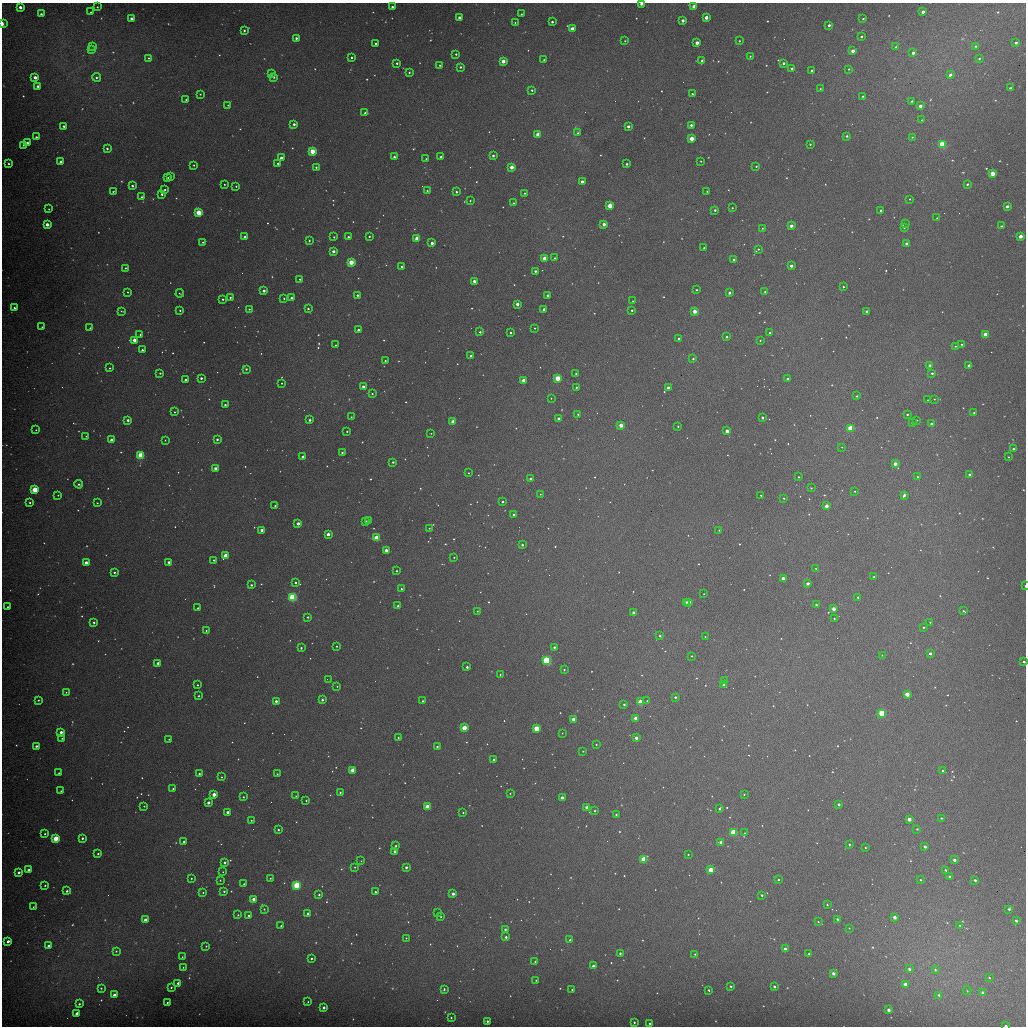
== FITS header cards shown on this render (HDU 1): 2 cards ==
NAXIS1  =                 2048 / length of original image axis
NAXIS2  =                 2048 / length of original image axis

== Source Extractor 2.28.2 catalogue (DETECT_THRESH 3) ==
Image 2048 x 2048 px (HDU 1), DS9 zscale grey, zoomed out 1/2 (1 PNG px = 2 x 2 image px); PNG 1028 x 1028 px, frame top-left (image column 1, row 2047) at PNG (2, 3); each listed source drawn as its Kron ellipse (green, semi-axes under 4 px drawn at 4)
Background 1050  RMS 19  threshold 57.2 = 3 sigma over >= 5 px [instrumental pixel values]
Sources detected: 1552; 133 cannot appear on this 1/2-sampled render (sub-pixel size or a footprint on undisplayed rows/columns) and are neither listed nor drawn; of the other 1419, the 500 brightest by FLUX_AUTO listed and drawn (919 fainter detections omitted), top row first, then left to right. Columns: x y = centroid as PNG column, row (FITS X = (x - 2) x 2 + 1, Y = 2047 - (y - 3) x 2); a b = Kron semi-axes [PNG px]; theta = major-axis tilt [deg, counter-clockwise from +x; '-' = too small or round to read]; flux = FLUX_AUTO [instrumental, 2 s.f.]
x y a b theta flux
641 4 2 2 - 29000
694 6 3 3 - 81000
20 7 3 2 - 30000
97 7 2 2 - 4400
392 7 2 2 - 17000
91 12 2 2 - 4800
923 12 3 2 - 24000
41 14 3 2 - 9600
521 14 2 2 - 4100
459 17 2 2 - 22000
706 17 3 2 - 48000
132 19 3 3 - 30000
863 19 2 2 - 6600
683 20 2 2 - 29000
552 22 2 2 - 13000
515 23 2 2 - 5300
2 24 3 2 - 22000
829 25 2 2 - 14000
572 29 3 2 - 94000
244 30 2 2 - 11000
861 36 3 2 - 6900
296 38 2 2 - 12000
625 41 2 2 - 3700
739 41 2 2 - 4500
376 43 2 2 - 7000
697 43 3 2 - 43000
1016 43 3 3 - 11000
976 46 4 3 - 6300
93 47 4 3 - 4000
896 47 3 2 - 6100
92 49 4 3 - 4500
853 51 3 2 - 44000
913 53 3 2 - 23000
456 54 2 2 - 9100
750 56 3 2 - 4400
351 57 2 2 - 9300
149 58 2 2 - 5400
979 59 3 2 - 6100
544 60 2 2 - 4200
503 61 2 2 - 65000
702 61 2 2 - 9700
397 63 2 2 - 10000
783 63 3 2 - 16000
440 65 2 2 - 5100
460 67 2 2 - 9200
792 68 2 2 - 15000
849 69 2 2 - 4500
812 71 2 2 - 6700
409 72 2 2 - 8700
271 74 2 2 - 29000
950 75 3 3 - 15000
35 77 3 2 - 35000
97 77 4 3 - 9100
274 77 3 2 - 6600
38 86 3 2 - 18000
1010 88 3 2 - 7400
820 89 2 2 - 3800
532 90 2 2 - 9000
200 94 2 2 - 5100
692 94 2 2 - 8700
863 96 2 2 - 4900
186 100 2 2 - 8200
912 101 3 2 - 6600
228 105 2 2 - 3800
920 106 3 2 - 35000
365 113 2 2 - 14000
922 120 3 2 - 3700
294 124 2 2 - 19000
691 125 2 2 - 19000
64 126 2 2 - 17000
628 126 2 2 - 25000
578 133 3 3 - 9100
538 135 2 2 - 86000
847 136 4 3 - 10000
36 137 2 2 - 7200
912 137 2 2 - 4400
692 139 3 3 - 100000
27 143 3 2 - 35000
810 144 2 2 - 6600
942 144 3 3 - 240000
23 145 3 3 - 5600
107 148 2 2 - 9600
312 151 3 3 - 180000
493 156 2 2 - 16000
394 157 2 2 - 17000
441 157 2 2 - 13000
281 158 2 2 - 38000
426 159 2 2 - 4200
701 161 2 2 - 5000
61 162 2 2 - 38000
278 163 2 2 - 11000
9 164 2 2 - 6500
627 164 2 2 - 14000
194 165 2 2 - 4000
756 166 2 2 - 5700
316 167 2 2 - 7700
512 167 2 2 - 74000
992 173 3 3 - 96000
170 176 2 2 - 5500
168 177 2 2 - 6400
582 182 2 2 - 43000
224 184 2 2 - 4200
967 184 3 2 - 8500
132 186 2 2 - 12000
236 186 2 2 - 5800
165 190 2 2 - 8000
113 191 3 2 - 5200
427 191 2 2 - 7400
707 191 2 2 - 6100
456 192 2 2 - 9800
525 193 2 2 - 5300
162 194 2 2 - 9200
142 197 2 2 - 11000
910 199 2 2 - 4400
470 201 2 2 - 4100
514 203 2 2 - 5400
610 206 3 2 - 120000
1007 206 3 2 - 19000
732 208 2 2 - 5100
49 209 2 2 - 3800
715 210 2 2 - 14000
881 210 2 2 - 17000
199 212 3 3 - 210000
937 218 2 2 - 5700
47 224 3 2 - 50000
604 224 2 2 - 47000
906 224 2 2 - 4100
791 226 2 2 - 36000
1001 226 2 2 - 8200
904 227 3 2 - 8500
762 228 2 2 - 3800
369 236 2 2 - 6600
1020 236 3 2 - 43000
245 237 2 2 - 15000
334 237 2 2 - 6300
348 237 2 2 - 13000
417 239 2 2 - 110000
309 240 2 2 - 6300
203 242 2 2 - 4400
432 243 2 2 - 32000
907 243 2 2 - 24000
704 248 2 2 - 6100
758 249 2 2 - 5300
333 251 2 2 - 33000
544 258 2 2 - 81000
555 258 2 2 - 6300
734 259 2 2 - 10000
351 262 3 3 - 160000
791 266 2 2 - 33000
401 267 2 2 - 6300
125 268 2 2 - 6900
535 271 2 2 - 15000
300 279 2 2 - 7000
474 281 2 2 - 33000
843 287 2 2 - 7300
697 290 2 2 - 5500
264 291 2 2 - 25000
128 292 2 2 - 4700
765 292 2 2 - 6200
180 293 4 2 - 4300
729 293 2 2 - 19000
357 295 2 2 - 13000
548 295 2 2 - 27000
230 297 2 2 - 8100
284 298 2 2 - 5300
291 298 2 2 - 18000
223 299 2 2 - 8400
633 301 2 2 - 4000
517 304 2 2 - 40000
14 308 2 2 - 10000
249 309 2 2 - 6700
308 309 2 2 - 9700
544 309 2 2 - 32000
180 310 2 2 - 6200
632 310 2 2 - 9100
122 311 4 2 - 4400
695 311 2 2 - 85000
867 311 2 2 - 12000
42 327 2 2 - 5000
90 328 2 2 - 4900
535 328 2 2 - 5600
358 330 2 2 - 24000
480 332 2 2 - 9700
511 333 2 2 - 7600
770 333 2 2 - 8800
140 334 2 2 - 4700
985 334 3 2 - 60000
727 337 2 2 - 8400
678 338 2 2 - 9600
134 340 2 2 - 63000
760 340 2 2 - 6400
962 344 3 2 - 6400
336 345 2 2 - 4300
955 346 4 3 - 6300
142 350 2 2 - 14000
471 356 2 2 - 14000
693 359 2 2 - 9700
385 361 2 2 - 6400
930 365 2 2 - 14000
969 365 4 2 - 12000
110 368 2 2 - 5600
246 369 2 2 - 11000
160 373 2 2 - 6900
932 373 2 2 - 10000
576 374 2 2 - 8000
201 378 2 2 - 13000
558 378 3 3 - 200000
787 378 2 2 - 12000
186 380 2 2 - 21000
523 380 3 2 - 48000
282 383 2 2 - 4800
363 386 2 2 - 22000
576 387 2 2 - 7500
668 387 2 2 - 21000
372 394 2 2 - 7000
857 396 2 2 - 6800
551 398 2 2 - 3900
934 399 2 2 - 4000
928 400 2 2 - 4700
225 405 2 2 - 11000
174 412 2 2 - 4500
974 413 2 2 - 4400
578 414 2 2 - 6100
907 414 2 2 - 10000
351 417 2 2 - 6600
763 418 2 2 - 16000
559 419 2 2 - 31000
128 420 2 2 - 20000
310 420 2 2 - 16000
916 420 2 2 - 8200
453 421 2 2 - 89000
912 423 2 2 - 4800
932 424 2 2 - 27000
621 425 2 2 - 77000
678 426 2 2 - 6300
850 428 3 3 - 220000
36 430 2 2 - 4400
347 431 2 2 - 4900
727 431 2 2 - 54000
431 433 2 2 - 4000
86 436 2 2 - 4000
217 439 2 2 - 14000
112 440 2 2 - 65000
165 440 2 2 - 3700
842 447 2 2 - 3800
1013 449 2 2 - 13000
342 452 2 2 - 9800
141 455 3 3 - 350000
303 457 2 2 - 41000
1008 457 3 2 - 3800
393 462 2 2 - 9700
895 464 2 2 - 55000
215 468 2 2 - 38000
468 473 2 2 - 4300
969 474 2 2 - 14000
798 477 2 2 - 6800
917 477 2 2 - 4700
530 478 2 2 - 13000
79 484 4 3 - 8400
811 488 3 2 - 3600
35 490 3 3 - 230000
855 491 2 2 - 4100
540 494 3 3 - 4100
58 495 2 2 - 4600
761 495 2 2 - 5600
904 495 3 2 - 19000
784 498 2 2 - 7200
502 502 2 2 - 11000
30 503 2 2 - 6200
97 503 2 2 - 4400
275 506 2 2 - 4300
826 506 2 2 - 52000
514 515 2 2 - 22000
365 521 2 2 - 24000
368 521 2 2 - 12000
298 523 2 2 - 38000
429 528 2 2 - 4900
262 530 2 2 - 38000
719 530 2 2 - 4400
328 534 3 2 - 36000
376 538 3 3 - 170000
522 545 2 2 - 14000
386 550 2 2 - 42000
226 555 2 2 - 110000
454 557 2 2 - 4900
214 560 2 2 - 8200
86 562 2 2 - 39000
169 562 2 2 - 20000
816 568 2 2 - 7800
397 571 2 2 - 7600
114 572 2 2 - 9200
874 577 2 2 - 8200
783 579 2 2 - 62000
295 583 2 2 - 11000
808 583 2 2 - 35000
251 585 2 2 - 11000
1025 586 2 1 - 5700
401 589 2 2 - 8000
704 594 2 2 - 4300
293 597 3 3 - 620000
858 597 2 2 - 13000
686 602 2 2 - 9800
689 602 3 3 - 46000
816 605 2 2 - 10000
398 606 2 2 - 23000
8 607 2 2 - 4600
198 608 2 2 - 8500
834 609 2 2 - 56000
477 611 2 2 - 4000
963 611 3 2 - 5500
634 613 2 2 - 50000
308 617 2 2 - 9300
834 619 2 2 - 5300
94 622 2 2 - 12000
930 622 2 2 - 4100
923 627 2 2 - 8200
206 630 2 2 - 5500
660 636 3 2 - 6800
705 637 2 2 - 4100
337 646 2 2 - 4200
554 647 2 2 - 16000
301 648 2 2 - 8100
930 653 2 2 - 19000
882 655 2 2 - 3700
692 656 2 2 - 5000
547 660 3 3 - 680000
1024 662 3 2 - 10000
158 663 2 2 - 20000
467 667 2 2 - 15000
564 670 2 2 - 7800
500 674 2 2 - 3700
329 679 3 1 - 4200
724 681 2 2 - 4600
197 685 2 2 - 6100
724 685 3 2 - 19000
337 686 2 2 - 4800
66 692 2 2 - 4000
907 694 3 2 - 83000
198 696 2 2 - 4800
675 697 2 2 - 13000
38 700 2 2 - 4900
322 700 2 2 - 14000
276 701 2 2 - 22000
423 701 2 2 - 5200
647 701 2 2 - 3800
640 702 3 2 - 140000
624 705 2 2 - 13000
882 713 3 3 - 340000
635 718 2 2 - 33000
573 719 2 2 - 51000
464 728 3 3 - 150000
536 729 3 3 - 220000
61 732 2 2 - 26000
562 733 2 2 - 3600
398 737 2 2 - 7500
62 738 3 2 - 4300
636 738 2 2 - 39000
169 739 2 2 - 4800
596 744 2 2 - 4100
36 746 2 2 - 15000
437 747 2 2 - 11000
583 751 2 2 - 4500
494 760 2 2 - 21000
353 770 3 3 - 150000
942 770 2 2 - 5100
59 773 2 2 - 4500
199 774 2 2 - 9400
277 774 2 2 - 6800
221 777 2 2 - 5400
173 789 2 2 - 8300
61 791 2 2 - 7000
340 792 2 2 - 8000
510 793 2 2 - 4400
214 794 2 2 - 71000
744 794 2 2 - 5300
296 796 2 2 - 3800
243 797 2 2 - 6000
562 798 2 2 - 46000
306 800 2 2 - 5300
208 803 2 2 - 27000
839 804 2 2 - 19000
144 806 2 2 - 4900
427 807 3 2 - 120000
587 808 2 2 - 58000
719 809 2 2 - 11000
595 811 2 2 - 7500
227 812 2 2 - 31000
463 812 2 2 - 5200
616 814 2 2 - 5900
941 818 2 2 - 5400
909 819 3 2 - 56000
251 820 2 2 - 5200
917 829 3 2 - 5400
278 830 2 2 - 6500
733 832 3 3 - 320000
745 833 2 2 - 3900
45 834 2 2 - 4700
56 838 3 3 - 220000
82 838 2 2 - 11000
184 841 2 2 - 8400
721 842 3 2 - 27000
849 844 2 2 - 6300
396 846 2 2 - 5000
865 847 2 2 - 3800
925 847 3 2 - 22000
395 851 2 2 - 17000
98 854 2 2 - 8200
688 854 2 2 - 5500
644 859 3 3 - 280000
954 860 3 2 - 25000
361 861 3 2 - 3700
225 862 2 2 - 15000
355 867 2 2 - 5200
406 867 2 2 - 18000
28 870 2 2 - 19000
711 870 3 3 - 160000
946 870 2 2 - 9900
19 872 3 2 - 18000
223 872 2 2 - 3800
950 877 3 2 - 11000
191 878 2 2 - 4400
270 878 2 2 - 5200
220 880 2 2 - 4000
778 880 2 2 - 6000
921 880 2 2 - 3800
975 880 3 2 - 12000
244 884 2 2 - 3900
45 885 2 2 - 5600
297 885 3 3 - 380000
67 891 3 2 - 11000
224 891 2 2 - 9100
203 892 2 2 - 4300
375 892 2 2 - 9400
453 894 2 2 - 24000
319 895 2 2 - 7100
762 895 2 2 - 10000
253 899 2 2 - 39000
827 905 3 2 - 4900
33 907 2 2 - 4300
264 909 3 3 - 5700
1009 909 3 3 - 8800
308 913 2 2 - 17000
438 913 2 2 - 5500
238 915 2 2 - 5000
249 915 2 2 - 7200
441 917 2 2 - 3900
895 917 3 2 - 34000
837 919 3 2 - 9800
145 920 3 2 - 38000
1016 921 3 2 - 15000
818 922 3 2 - 4400
960 925 3 3 - 5800
281 926 2 2 - 5300
849 928 2 2 - 3800
505 929 2 2 - 12000
506 937 2 2 - 14000
406 938 2 2 - 4200
570 940 2 2 - 12000
8 941 3 2 - 19000
48 946 3 2 - 17000
206 946 2 2 - 4300
785 949 3 2 - 29000
116 951 3 2 - 4300
620 953 2 2 - 9300
695 954 2 2 - 5400
809 954 3 2 - 5100
182 957 3 2 - 4400
311 958 2 2 - 6000
535 962 2 2 - 3900
593 966 2 2 - 27000
183 967 2 2 - 3900
909 969 3 3 - 14000
935 970 4 3 - 6100
833 973 3 2 - 26000
989 977 4 3 - 4900
536 980 2 2 - 5000
178 983 2 2 - 13000
905 984 3 3 - 47000
731 986 2 2 - 10000
171 987 2 2 - 5500
774 987 2 2 - 13000
101 988 3 2 - 4700
444 989 3 2 - 6800
572 990 2 2 - 6500
709 990 2 2 - 7400
967 991 4 3 - 4500
983 993 3 3 - 24000
114 995 3 2 - 24000
939 995 3 3 - 8700
167 1002 2 2 - 6500
308 1002 3 2 - 4100
79 1004 3 2 - 8800
324 1007 2 2 - 19000
889 1010 3 2 - 31000
77 1014 3 2 - 47000
451 1018 2 2 - 4400
487 1021 2 2 - 10000
634 1022 2 2 - 7700
650 1023 2 2 - 7000
1006 1026 2 1 - 8300
At the frame edge (FLAGS 8, measured only in part): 6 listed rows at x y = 641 4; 923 12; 2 24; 1025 586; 1024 662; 1006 1026
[919 fainter detections neither listed nor drawn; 133 sub-pixel or undisplayed-footprint detections neither listed nor drawn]

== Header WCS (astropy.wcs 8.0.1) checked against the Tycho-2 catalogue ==
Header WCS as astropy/WCSLIB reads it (CRVAL/CRPIX/CD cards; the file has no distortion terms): RA---TAN/DEC--TAN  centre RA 13:49:54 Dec -46:04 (207.47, -46.07 deg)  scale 0.842 arcsec/px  FOV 28.7' x 28.7'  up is -90 deg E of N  parity normal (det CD < 0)
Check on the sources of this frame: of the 60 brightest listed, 18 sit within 2.5 arcsec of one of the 26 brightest Tycho-2 stars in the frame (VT <= 12.60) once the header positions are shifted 0.77 arcsec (0.62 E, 0.46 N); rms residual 0.83 arcsec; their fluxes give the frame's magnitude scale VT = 24.52 - 2.5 log10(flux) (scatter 0.31 mag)
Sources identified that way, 19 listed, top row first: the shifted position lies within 2.5 arcsec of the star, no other Tycho-2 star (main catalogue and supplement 1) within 5.0 arcsec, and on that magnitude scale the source's flux lands within +1.5 / -3 mag of the star's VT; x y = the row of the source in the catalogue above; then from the Tycho-2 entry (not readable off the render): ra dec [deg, ICRS J2000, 3 dp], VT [Tycho-2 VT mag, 2 dp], TYC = Tycho-2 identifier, HIP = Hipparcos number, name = IAU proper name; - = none
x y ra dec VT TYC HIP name
2 24 207.142 -45.827 12.04 8262-664-1 - -
572 29 207.146 -46.095 11.69 8262-1633-1 - -
503 61 207.168 -46.062 12.49 8262-1711-1 - -
692 139 207.220 -46.150 11.67 8262-328-1 - -
992 173 207.244 -46.291 11.95 8262-811-1 - -
199 212 207.269 -45.920 10.77 8262-1522-1 - -
558 378 207.382 -46.087 11.29 8262-1889-1 - -
621 425 207.413 -46.117 11.74 8262-460-1 - -
850 428 207.416 -46.224 11.21 8262-1447-1 - -
141 455 207.433 -45.892 10.60 8262-1388-1 - -
376 538 207.489 -46.002 11.43 8262-1135-1 - -
640 702 207.600 -46.125 11.39 8262-1013-1 - -
882 713 207.609 -46.238 11.32 8262-1937-1 - -
536 729 207.618 -46.077 11.72 8262-1929-1 - -
353 770 207.645 -45.991 11.72 8262-1257-1 - -
733 832 207.688 -46.169 11.58 8262-1655-1 - -
56 838 207.689 -45.852 11.09 8262-1024-1 - -
644 859 207.706 -46.127 11.95 8262-1627-1 - -
297 885 207.722 -45.964 11.27 8262-923-1 - -